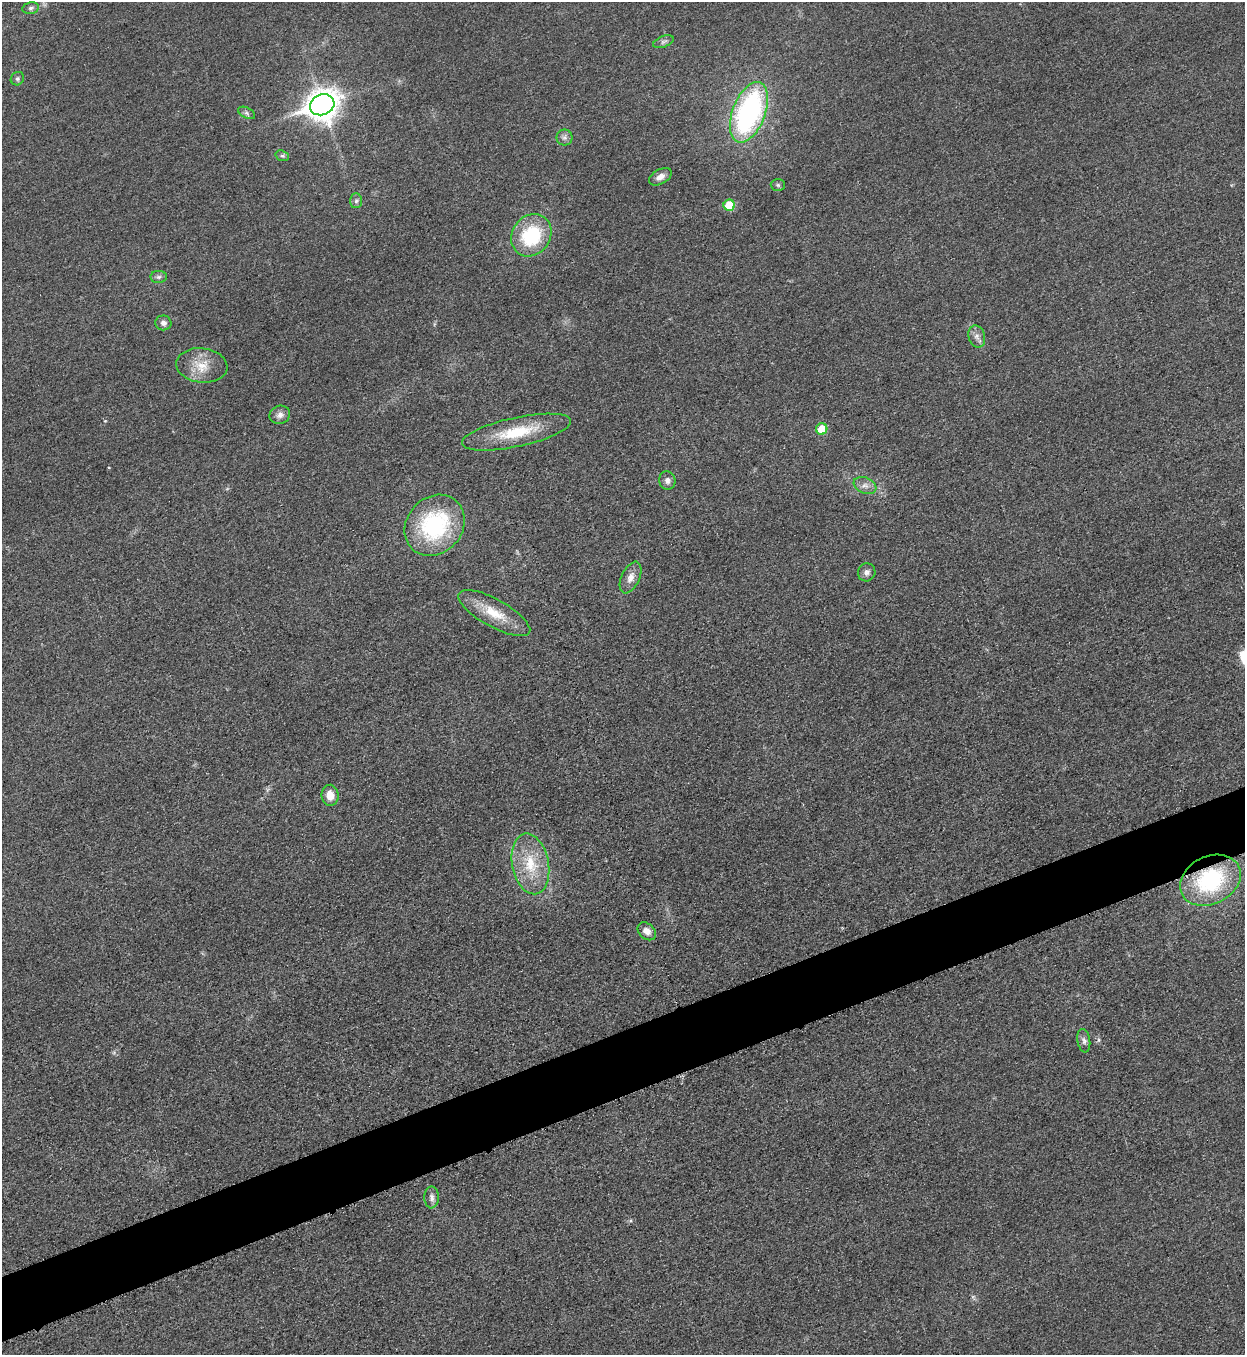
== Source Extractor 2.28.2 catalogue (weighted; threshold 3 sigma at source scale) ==
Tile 7 of 4 x 4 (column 3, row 2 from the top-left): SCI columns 2773-4015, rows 2716-4068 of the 5418 x 5431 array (HDU 1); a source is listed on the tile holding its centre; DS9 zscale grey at full resolution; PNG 1247 x 1357 px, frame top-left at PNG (2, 2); each listed source drawn as its Kron ellipse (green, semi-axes under 4 px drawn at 4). Shown black and unused: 5% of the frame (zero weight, under 3 of 5 exposures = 1% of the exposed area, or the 3 px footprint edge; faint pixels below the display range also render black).
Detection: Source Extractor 2.28.2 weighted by HDU 2 'WHT'; one run over the whole footprint, this tile lists its part. Background 0.0227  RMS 0.0046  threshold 0.0208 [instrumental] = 3 sigma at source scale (4.5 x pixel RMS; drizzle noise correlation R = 1.50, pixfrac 1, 0.05/0.05 arcsec/px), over >= 5 px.
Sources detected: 32; all 32 listed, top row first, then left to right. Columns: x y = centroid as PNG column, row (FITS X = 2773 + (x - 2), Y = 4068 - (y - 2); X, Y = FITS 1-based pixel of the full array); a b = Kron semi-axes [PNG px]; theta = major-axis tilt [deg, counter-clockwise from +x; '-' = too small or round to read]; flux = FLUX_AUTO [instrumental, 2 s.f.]
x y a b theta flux
31 8 8 5 12 1.1
663 42 11 5 21 1.4
17 79 7 6 - 1.1
322 105 12 10 24 670
749 112 32 16 69 100
247 113 9 5 -27 1.2
564 138 8 8 - 1.8
282 156 7 5 -19 0.85
660 177 12 7 29 3.1
778 185 7 6 - 0.87
356 201 7 6 - 1.2
729 205 6 5 - 14
531 235 22 19 54 31
159 277 8 6 1 1.3
163 323 8 7 - 2.1
977 337 11 8 -76 2.5
202 365 26 17 -6 10
280 415 10 9 - 2.7
822 429 6 5 - 12
516 432 56 14 12 22
667 481 9 8 - 2.1
865 485 12 8 -22 2.7
435 525 33 28 47 50
867 572 9 8 - 2
631 577 17 9 65 4
494 613 40 14 -29 13
330 795 10 8 -83 4.9
530 864 31 18 -79 18
1210 880 32 24 27 48
647 931 10 7 -44 3.3
1084 1041 12 6 -81 1.8
432 1197 11 7 -89 2.1
Overlapping masked pixels (flux is a lower limit): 1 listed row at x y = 1210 880